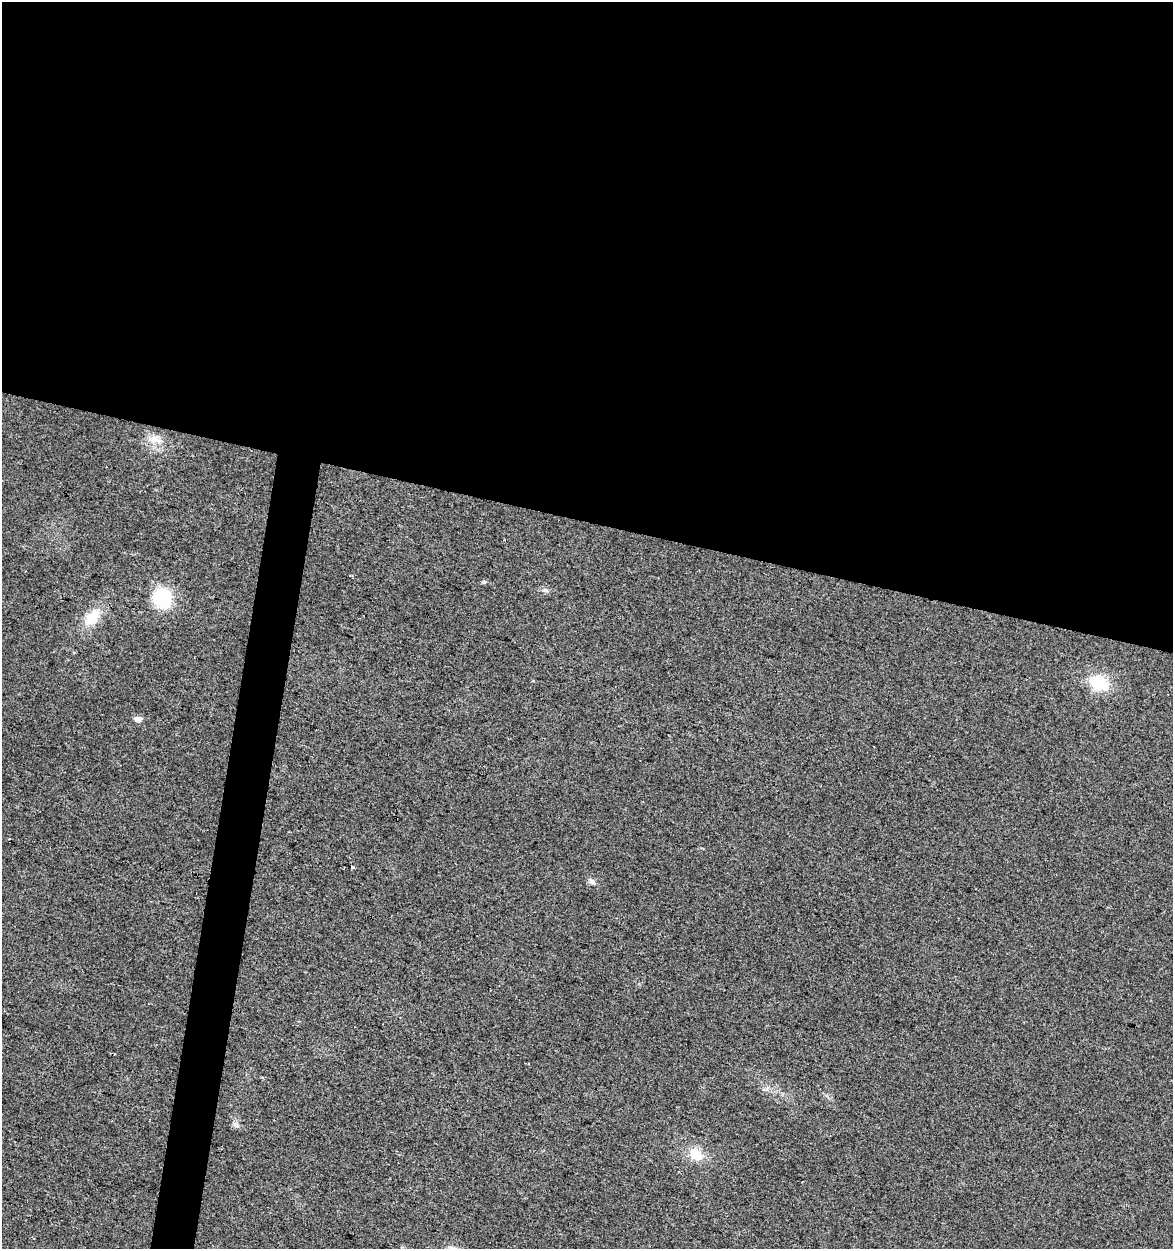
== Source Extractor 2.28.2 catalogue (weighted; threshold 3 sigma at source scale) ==
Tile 3 of 4 x 4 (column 3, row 1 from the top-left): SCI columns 2628-3798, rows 3742-4988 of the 5193 x 4995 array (HDU 1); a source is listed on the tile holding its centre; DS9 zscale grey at full resolution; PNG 1175 x 1251 px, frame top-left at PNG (2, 2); no overlay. Shown black and unused: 44% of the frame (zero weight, under 2 of 3 exposures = <1% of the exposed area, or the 3 px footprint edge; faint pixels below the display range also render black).
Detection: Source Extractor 2.28.2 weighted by HDU 2 'WHT'; one run over the whole footprint, this tile lists its part. Background 0.017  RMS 0.0078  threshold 0.035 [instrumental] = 3 sigma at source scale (4.5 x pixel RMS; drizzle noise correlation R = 1.50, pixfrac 1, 0.0396/0.0396 arcsec/px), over >= 5 px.
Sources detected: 10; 1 cosmic-ray / hot-pixel residue — not listed; the other 9 listed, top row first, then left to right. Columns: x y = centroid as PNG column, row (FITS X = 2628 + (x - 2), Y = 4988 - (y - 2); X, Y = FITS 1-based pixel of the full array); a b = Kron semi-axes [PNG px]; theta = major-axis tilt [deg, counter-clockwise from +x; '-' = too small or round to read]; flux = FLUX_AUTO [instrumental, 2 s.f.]
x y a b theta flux
155 439 16 12 -8 9.7
484 582 6 5 - 1.2
162 598 17 15 -67 52
92 617 23 13 45 19
1099 683 23 15 -18 27
137 719 7 6 - 4.5
352 867 3 3 - 6.9
592 882 9 7 -34 2.8
696 1154 18 14 -34 14